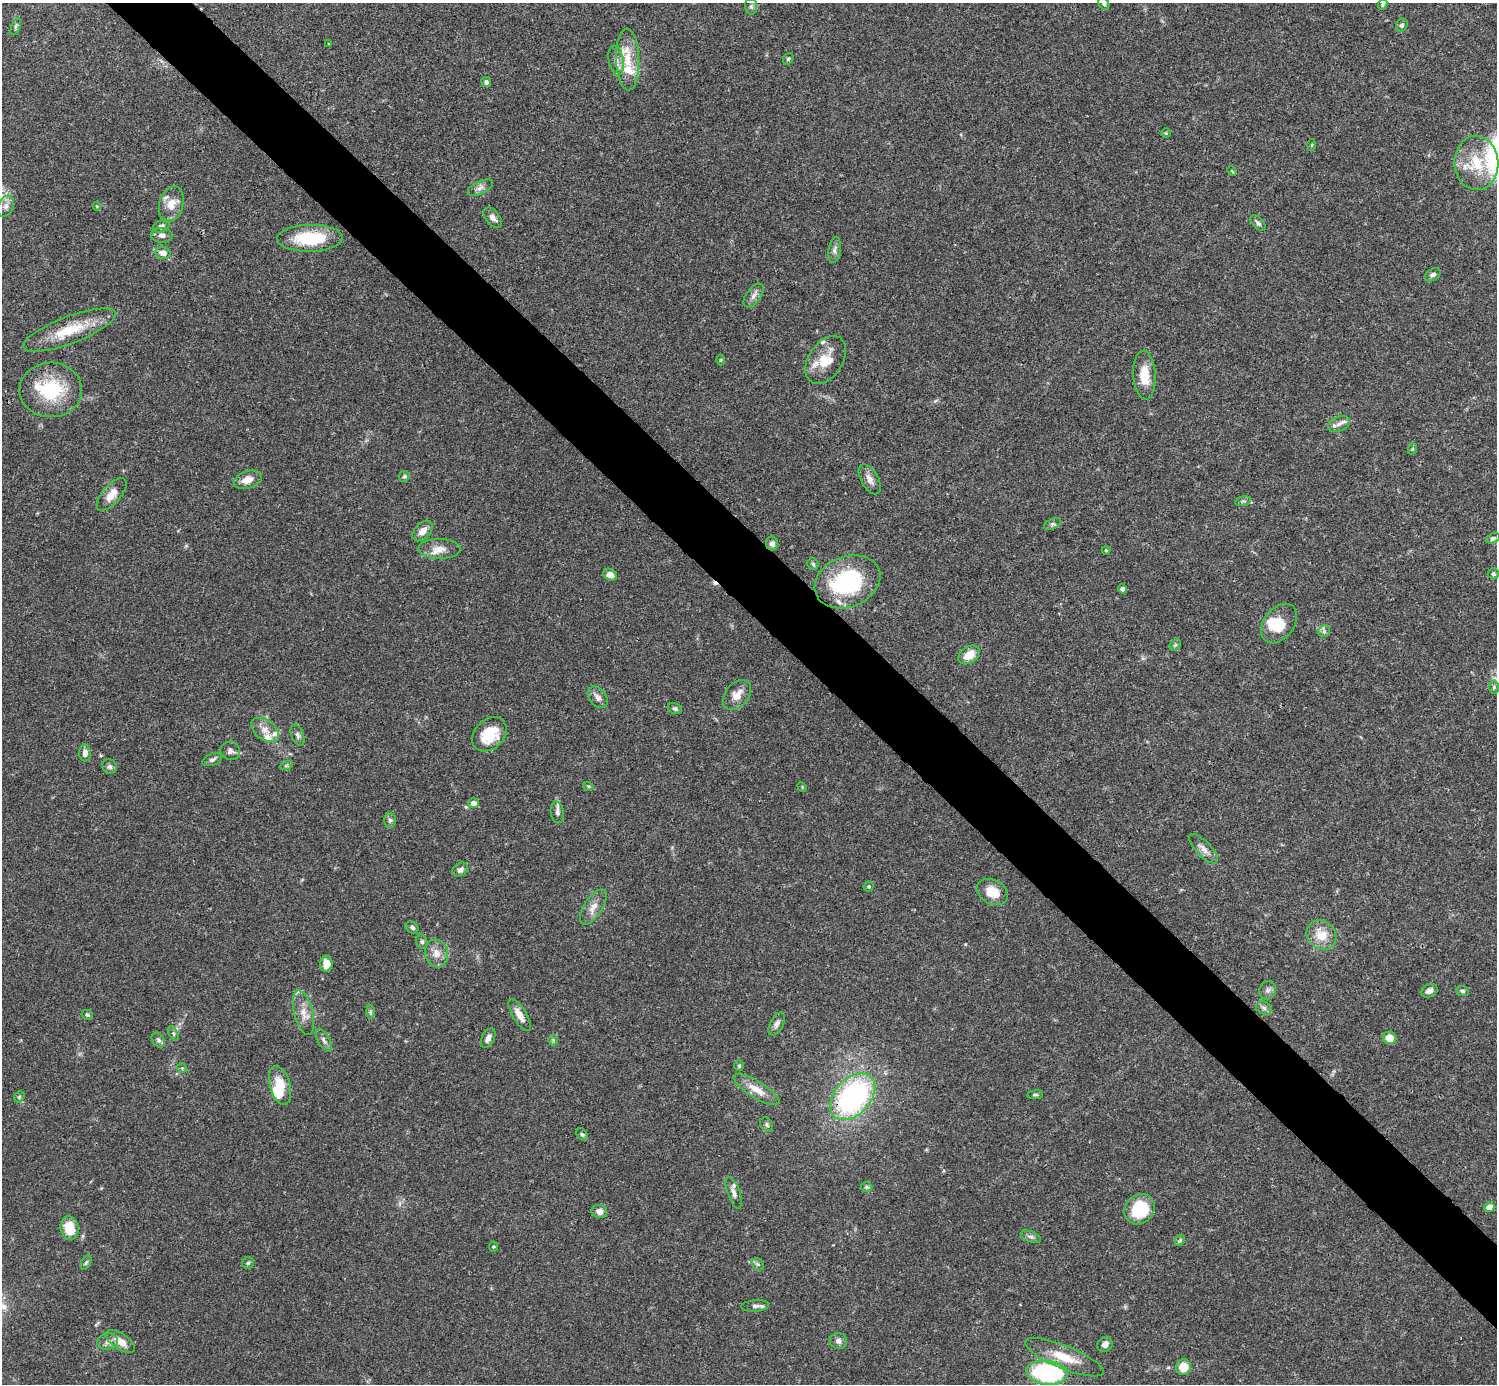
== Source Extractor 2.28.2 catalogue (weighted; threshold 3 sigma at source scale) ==
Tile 6 of 4 x 4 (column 2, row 2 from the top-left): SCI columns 1495-2989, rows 2920-4301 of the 5982 x 5981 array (HDU 1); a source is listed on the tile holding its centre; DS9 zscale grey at full resolution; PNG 1499 x 1386 px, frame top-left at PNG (2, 3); each listed source drawn as its Kron ellipse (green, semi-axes under 4 px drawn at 4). Shown black and unused: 5% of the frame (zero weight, under 3 of 4 exposures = <1% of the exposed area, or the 3 px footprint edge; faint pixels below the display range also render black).
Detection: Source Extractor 2.28.2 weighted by HDU 2 'WHT'; one run over the whole footprint, this tile lists its part. Background 0.0409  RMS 0.0027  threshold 0.0119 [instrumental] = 3 sigma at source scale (4.5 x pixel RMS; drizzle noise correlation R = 1.50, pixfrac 1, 0.05/0.05 arcsec/px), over >= 5 px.
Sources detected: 138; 2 inside a brighter object's white glare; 1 cosmic-ray / hot-pixel residue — neither listed nor drawn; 10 inside a brighter listed object's ellipse — not listed separately; the other 125 listed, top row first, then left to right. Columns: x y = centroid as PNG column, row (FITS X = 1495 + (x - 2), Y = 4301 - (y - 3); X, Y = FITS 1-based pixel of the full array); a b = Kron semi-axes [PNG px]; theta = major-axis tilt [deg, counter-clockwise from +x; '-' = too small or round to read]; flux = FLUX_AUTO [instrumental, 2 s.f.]
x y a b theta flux
1104 4 6 5 - 0.52
1383 4 6 4 67 0.51
751 6 8 6 -90 0.64
1402 25 6 5 - 0.68
16 27 9 4 69 0.55
328 44 3 3 - 0.27
628 59 31 11 -88 6.9
788 59 6 5 - 0.44
616 61 15 7 -80 1.8
486 82 5 5 - 0.71
1166 133 4 4 - 0.28
1312 145 6 4 88 0.29
1476 163 27 22 -88 9.1
1232 171 5 4 - 0.26
480 188 13 6 26 1.2
171 204 18 12 74 3.5
6 206 11 7 63 1.5
97 206 4 4 - 0.25
493 218 12 7 -50 1.5
1258 223 9 5 -47 0.79
161 226 9 6 25 0.86
162 235 11 7 -1 1.2
310 238 33 13 1 13
834 250 13 6 81 1
163 253 7 6 - 2.2
1433 275 9 5 31 0.91
754 296 14 7 53 1.4
70 330 49 13 21 10
721 360 5 3 - 0.29
826 360 26 17 57 6.5
1144 375 24 11 -87 5.5
51 390 31 27 2 14
1339 424 11 7 25 1.4
1412 449 6 4 71 0.3
404 476 5 5 - 0.54
870 479 16 8 -61 1.8
248 480 14 8 17 2.8
112 494 20 9 49 3
1243 501 8 5 14 0.49
1052 524 9 5 26 0.6
423 531 12 7 46 2
1493 538 7 5 26 0.62
772 544 7 6 - 1
440 549 21 10 -1 3
1106 550 4 3 - 0.36
813 564 6 5 - 0.48
1493 574 5 5 - 0.54
610 575 7 5 -29 1.9
847 582 34 25 22 26
1123 589 5 4 - 0.79
1279 623 22 15 54 6.2
1324 631 6 6 - 0.58
1175 645 6 5 - 0.46
969 655 12 8 34 3.7
1494 687 6 5 - 0.49
737 695 17 11 49 3.2
598 697 12 8 -51 1.5
675 709 7 5 -25 0.51
265 730 16 9 -36 2.5
489 734 19 14 45 7.5
297 735 11 6 -68 0.86
230 751 10 9 - 1.1
85 753 8 6 -89 1.4
212 760 10 6 21 0.87
286 766 7 4 19 0.45
110 767 8 7 - 0.75
588 786 5 3 - 0.29
802 787 5 4 - 0.25
473 803 5 5 - 1.8
557 812 11 6 -83 0.97
390 820 7 6 - 0.67
1203 849 19 7 -47 1.8
460 870 8 6 38 0.94
869 887 5 5 - 0.4
992 892 16 12 -28 4.9
593 907 20 9 57 2.5
412 927 7 5 -43 0.66
1321 935 16 13 -45 4.7
422 942 7 5 -74 0.58
436 953 14 11 -73 2.7
326 964 8 6 87 2.8
1268 990 9 8 - 1
1429 991 8 6 26 1.4
1462 991 6 5 - 0.54
1264 1008 8 6 -28 0.85
370 1012 7 4 -89 0.49
303 1013 23 9 -76 3
87 1015 6 4 -29 0.51
519 1015 18 7 -59 2.6
777 1024 12 6 63 1.3
173 1033 7 4 -59 0.51
488 1038 11 6 62 1.2
1390 1038 7 6 - 3.1
158 1040 8 5 -53 0.66
324 1040 13 5 -62 1
553 1040 5 5 - 0.36
739 1066 5 5 - 0.34
182 1068 5 5 - 0.35
280 1085 20 10 -75 5.4
756 1090 26 8 -32 3.8
1035 1095 8 4 6 0.46
19 1097 6 4 46 0.36
853 1097 27 18 47 54
766 1125 8 6 -55 0.58
582 1135 7 5 -47 0.48
866 1187 6 5 - 0.42
734 1193 17 6 -70 1.4
1489 1207 5 4 - 2.2
1140 1209 16 14 46 11
599 1211 8 6 -15 1.8
69 1228 12 9 -76 5.8
1031 1237 10 5 -21 0.86
1180 1240 6 4 47 0.42
493 1247 5 4 - 0.33
86 1263 7 5 62 0.48
248 1263 6 6 - 0.48
758 1264 7 5 -43 0.56
755 1306 14 5 5 1
108 1341 10 8 10 1.3
120 1341 16 8 -33 2.8
838 1341 9 8 - 1.1
1105 1344 8 7 - 1.4
1064 1357 42 11 -22 7.1
1183 1367 8 7 - 4.4
1047 1373 21 12 -7 37
Overlapping masked pixels (flux is a lower limit): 1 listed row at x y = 853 1097
Isophote crosses this tile's border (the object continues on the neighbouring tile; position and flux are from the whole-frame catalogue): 2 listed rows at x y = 1104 4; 1383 4